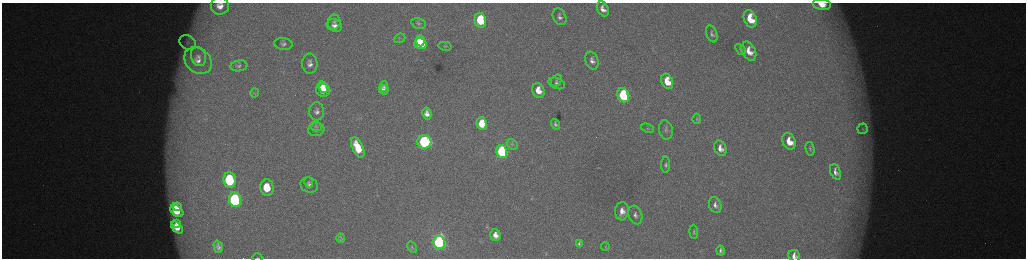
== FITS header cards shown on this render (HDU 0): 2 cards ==
NAXIS1  =                 2048 /fastest changing axis
NAXIS2  =                  512 /next to fastest changing axis

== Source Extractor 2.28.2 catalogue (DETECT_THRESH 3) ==
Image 2048 x 512 px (HDU 0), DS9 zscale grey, zoomed out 1/2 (1 PNG px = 2 x 2 image px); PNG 1028 x 260 px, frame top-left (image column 1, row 511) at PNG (2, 3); each listed source drawn as its Kron ellipse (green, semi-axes under 4 px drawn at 4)
Background 174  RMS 1.9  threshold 5.77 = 3 sigma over >= 5 px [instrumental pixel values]
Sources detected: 80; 5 cannot appear on this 1/2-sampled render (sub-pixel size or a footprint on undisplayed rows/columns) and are neither listed nor drawn; the other 75 listed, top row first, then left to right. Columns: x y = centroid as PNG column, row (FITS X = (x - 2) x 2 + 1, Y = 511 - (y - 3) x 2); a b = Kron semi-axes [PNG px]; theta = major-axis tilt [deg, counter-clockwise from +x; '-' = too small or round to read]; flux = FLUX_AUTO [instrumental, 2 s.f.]
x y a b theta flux
822 5 9 5 -10 6400
220 6 9 8 - 4000
603 9 8 5 -62 2700
560 17 9 6 -62 1700
750 19 9 6 -67 12000
480 20 7 5 -79 24000
334 22 7 6 - 1300
419 23 7 5 -12 930
334 25 8 6 -19 2200
712 34 9 5 -68 1200
399 38 6 4 22 710
420 41 5 4 - 13000
188 42 9 6 -29 2100
283 44 9 6 -8 1300
420 44 6 5 - 30000
445 46 6 3 -12 540
740 49 6 4 -48 640
749 51 10 6 -64 4800
198 57 10 7 -71 2800
198 61 15 12 -43 6700
592 61 9 6 -67 2200
310 64 10 7 -87 2500
239 66 8 5 9 1000
556 81 7 4 55 850
667 81 8 5 -66 10000
557 83 8 5 -21 1400
323 87 6 4 -63 3400
384 87 5 3 - 650
323 90 7 6 - 9200
384 90 5 4 - 1700
538 90 8 6 -71 5900
255 93 4 2 - 270
623 95 7 5 -70 42000
317 111 9 7 -89 1900
427 113 6 4 -78 2500
697 119 5 4 - 560
482 124 6 5 - 12000
556 124 5 4 - 1100
316 126 5 5 - 690
648 128 6 3 -25 590
863 129 5 5 - 780
316 130 8 6 14 1400
666 130 10 6 -77 1500
789 141 8 6 -63 7100
424 142 7 6 - 60000
512 144 6 4 -43 640
358 147 11 5 -65 10000
720 148 8 6 -65 3300
810 149 7 4 -78 640
502 151 7 5 -73 52000
666 165 8 4 -90 1000
835 172 8 5 -70 2100
230 180 8 6 -80 37000
309 182 5 3 - 670
309 185 9 7 -24 2000
267 187 8 6 -82 12000
235 200 7 6 - 62000
715 205 8 6 -68 1800
177 207 4 3 - 4100
177 211 7 5 -39 10000
622 211 9 7 85 4000
635 215 9 6 -71 2000
177 223 4 3 - 1400
177 227 7 4 -46 3900
694 232 7 4 -86 760
495 235 6 5 - 3000
341 238 5 3 - 660
439 242 7 5 -80 130000
579 244 4 3 - 700
218 247 6 4 -73 1600
412 247 6 4 -57 560
605 247 4 2 - 280
721 251 5 3 - 1100
794 256 6 5 - 2500
257 258 5 2 - 270
At the frame edge (FLAGS 8, measured only in part): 4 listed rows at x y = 822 5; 220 6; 794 256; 257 258
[5 sub-pixel or undisplayed-footprint detections neither listed nor drawn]